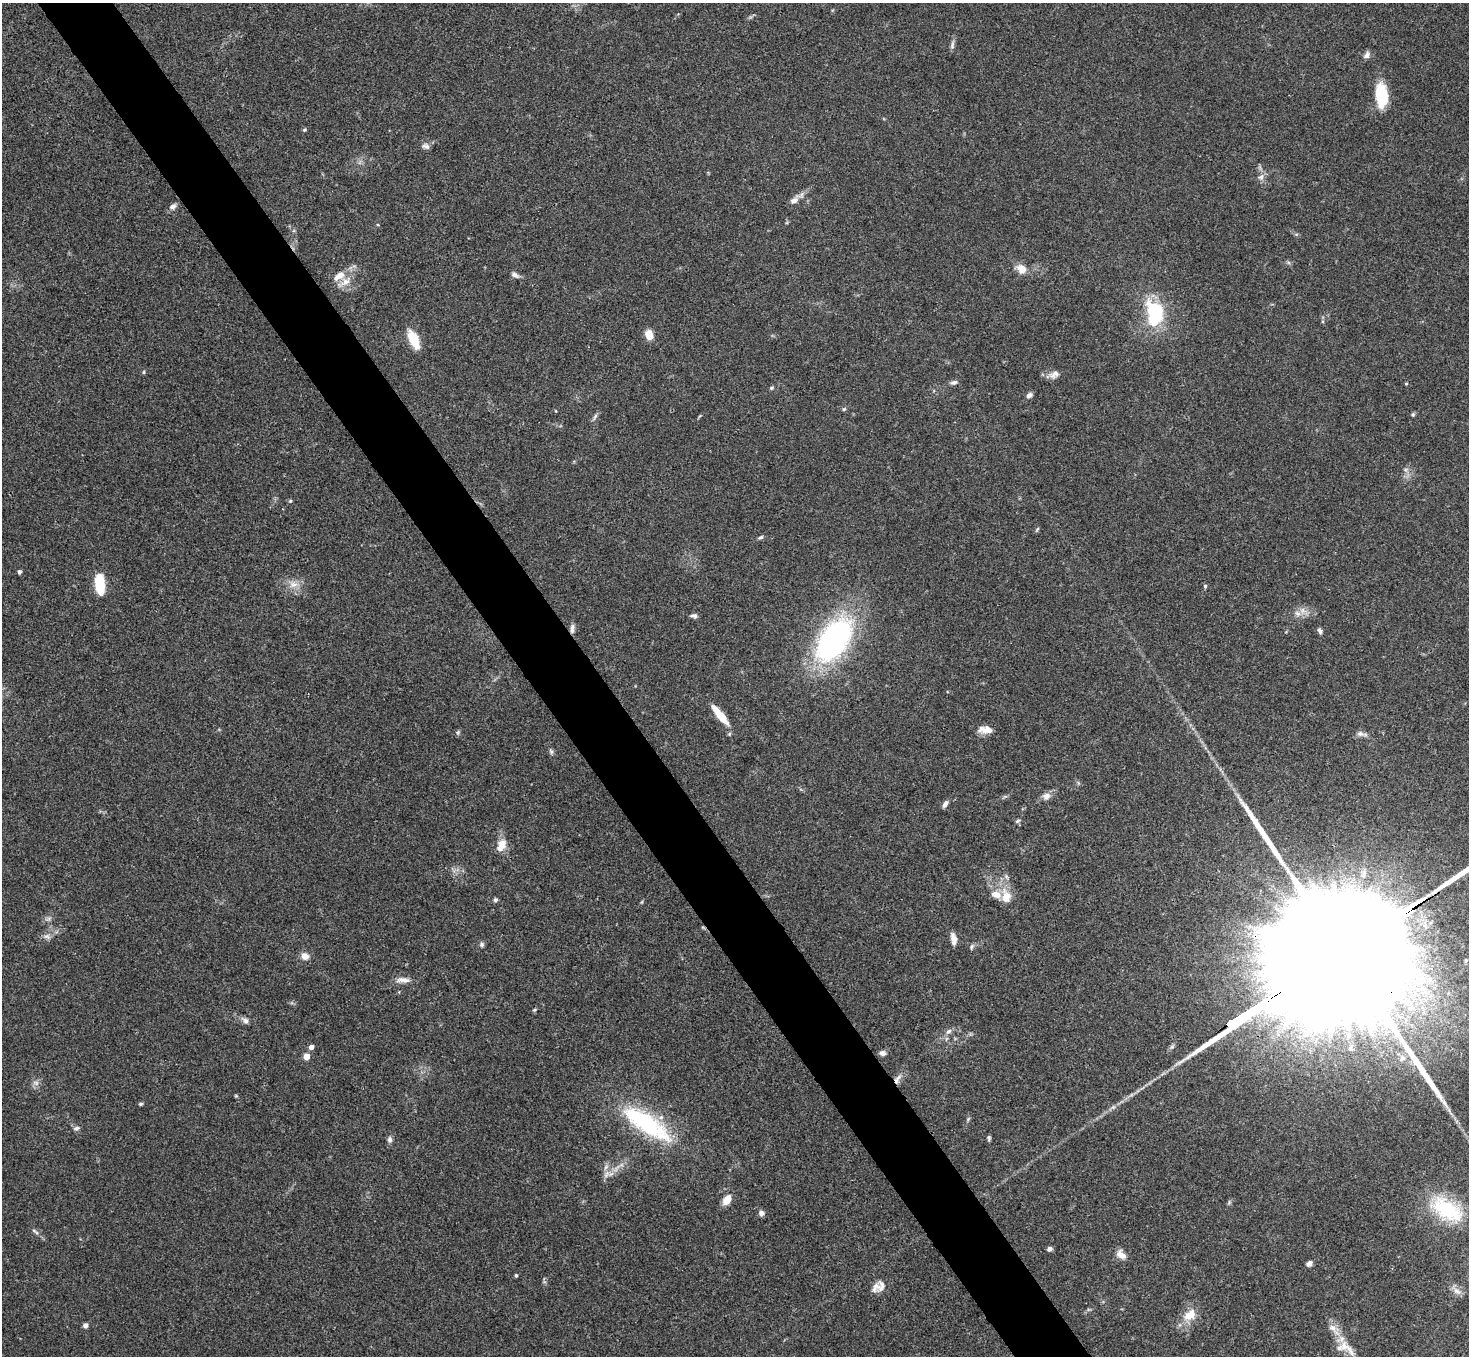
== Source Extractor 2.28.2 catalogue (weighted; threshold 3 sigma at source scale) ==
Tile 11 of 4 x 4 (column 3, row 3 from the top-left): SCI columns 2939-4405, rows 1514-2867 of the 5878 x 5873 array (HDU 1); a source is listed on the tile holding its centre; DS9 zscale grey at full resolution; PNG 1471 x 1358 px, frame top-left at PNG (2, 3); no overlay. Shown black and unused: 5% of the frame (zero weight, under 3 of 4 exposures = <1% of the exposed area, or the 3 px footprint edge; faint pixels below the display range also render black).
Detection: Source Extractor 2.28.2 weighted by HDU 2 'WHT'; one run over the whole footprint, this tile lists its part. Background 0.0767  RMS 0.0058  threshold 0.0259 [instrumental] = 3 sigma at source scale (4.5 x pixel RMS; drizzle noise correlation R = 1.50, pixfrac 1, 0.05/0.05 arcsec/px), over >= 5 px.
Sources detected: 92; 1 too faint to see at this stretch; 2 long thin detections or spike segments (spike, bleed or trail) — not listed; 6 inside a brighter listed object's ellipse — not listed separately; the other 83 listed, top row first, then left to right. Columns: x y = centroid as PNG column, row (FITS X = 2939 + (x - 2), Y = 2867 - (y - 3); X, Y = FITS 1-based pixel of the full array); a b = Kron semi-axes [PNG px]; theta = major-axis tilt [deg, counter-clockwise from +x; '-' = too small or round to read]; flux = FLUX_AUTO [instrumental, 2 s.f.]
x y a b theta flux
952 45 12 5 78 1.8
1367 55 10 7 54 2.2
1381 95 25 12 -86 23
305 130 5 4 - 0.76
426 146 11 7 -25 2.1
1261 177 10 7 45 2.5
794 200 10 7 18 3.3
173 206 9 7 36 2.2
1021 269 13 10 -37 6
515 275 12 6 -35 2.1
339 276 17 8 37 6.5
345 282 24 8 31 6.1
1155 312 20 14 -81 47
649 335 10 8 -73 6.2
414 340 19 8 -64 17
144 372 5 3 - 0.65
1054 374 14 9 29 3.4
954 382 10 6 12 1.7
1406 383 5 3 - 0.52
771 388 6 4 1 0.89
1029 395 8 6 31 2
844 409 6 5 - 0.92
1413 414 5 4 - 0.86
595 416 11 4 62 1.4
290 501 5 4 - 0.69
1037 529 7 3 53 0.71
760 537 7 5 23 1.2
19 572 5 4 - 1.3
100 584 22 9 -86 17
293 584 13 10 -1 5.2
1205 586 5 4 - 0.9
1297 613 9 7 -36 2.9
693 616 9 5 -7 1.7
572 628 12 5 84 2.3
1320 631 8 5 -58 1.5
834 640 44 25 55 140
720 715 28 7 -51 12
986 730 16 8 -3 5.8
458 732 7 5 69 1
1361 734 12 7 -15 2.5
551 752 8 5 -63 1.2
1046 796 10 9 - 3.3
945 804 8 5 58 2.4
1017 821 7 5 36 1
502 844 14 11 -83 6.1
1006 896 19 13 -80 9.4
495 900 5 5 - 1.3
47 936 10 7 -2 2.3
954 939 14 6 -80 4.1
482 944 7 6 - 1.3
971 947 8 5 67 1.1
1346 951 124 25 32 100000
305 956 8 8 - 4.4
1466 960 5 4 - 0.89
403 980 20 7 0 4
534 1010 5 4 - 0.74
245 1020 10 7 -42 2.1
948 1031 9 6 38 2.1
311 1047 5 4 - 3.2
1350 1048 9 7 -73 2.2
882 1053 8 6 -6 2.2
306 1056 5 4 - 9
1402 1058 9 9 - 3.1
897 1079 14 6 60 3.4
141 1104 5 4 - 0.83
646 1123 74 23 -34 61
76 1128 9 4 10 1.4
989 1138 6 4 -81 1.1
390 1139 8 6 -89 1.8
607 1174 13 7 48 3.9
727 1200 9 6 57 9.1
1447 1209 38 20 -32 41
761 1213 6 5 - 2.5
35 1232 13 4 -35 1.6
1050 1249 5 4 - 1.8
1121 1255 14 9 -40 4.4
1309 1264 7 6 - 1.9
516 1275 4 3 - 0.86
882 1286 17 11 77 4.2
1456 1291 12 7 -34 2.8
1190 1315 18 12 37 8.9
85 1325 6 5 - 1.9
1344 1346 36 10 -48 11
Overlapping masked pixels (flux is a lower limit): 3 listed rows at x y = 572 628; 1346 951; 897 1079
Isophote crosses this tile's border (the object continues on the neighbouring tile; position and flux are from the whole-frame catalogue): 1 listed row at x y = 1346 951